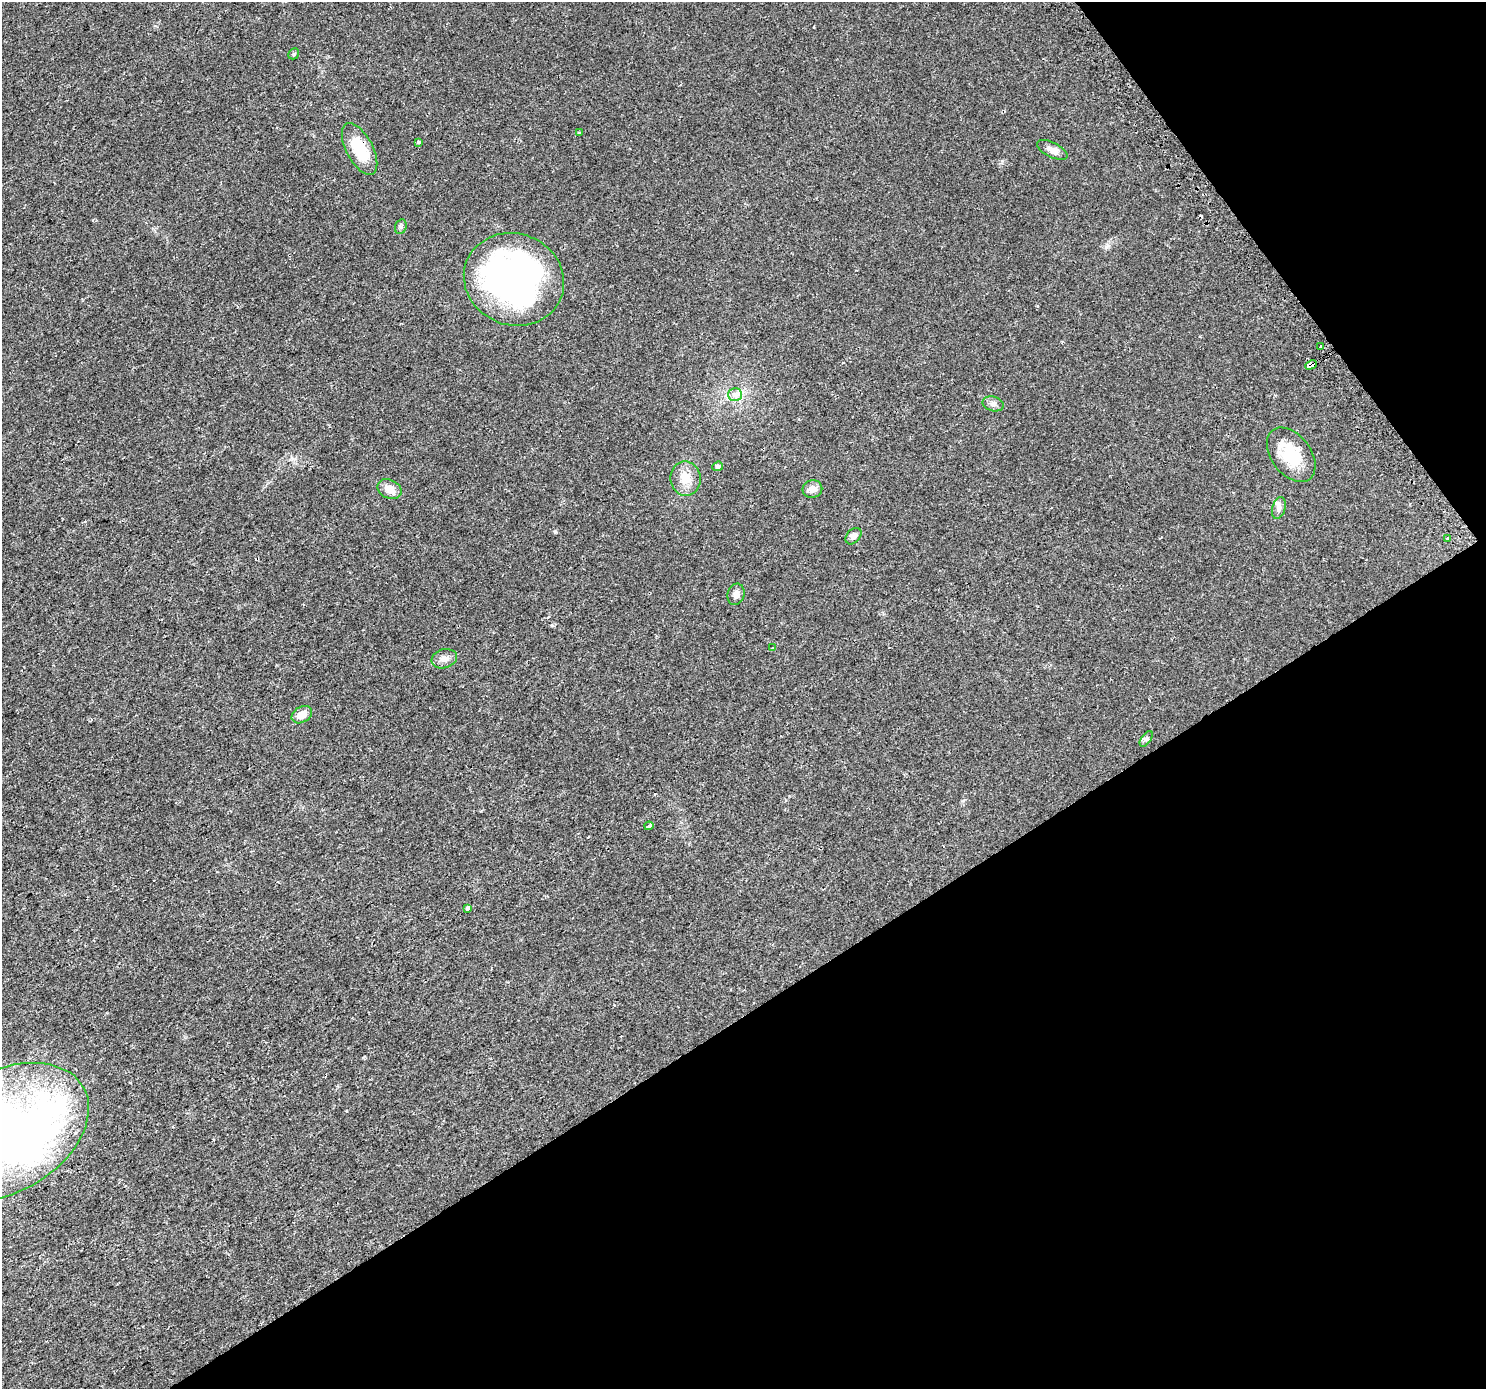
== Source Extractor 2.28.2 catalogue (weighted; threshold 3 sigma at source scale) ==
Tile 12 of 4 x 4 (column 4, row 3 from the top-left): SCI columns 4486-5969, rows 1604-2990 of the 6001 x 5911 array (HDU 1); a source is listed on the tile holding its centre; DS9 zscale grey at full resolution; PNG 1488 x 1391 px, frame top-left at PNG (2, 2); each listed source drawn as its Kron ellipse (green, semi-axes under 4 px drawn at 4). Shown black and unused: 33% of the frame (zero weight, under 2 of 3 exposures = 2% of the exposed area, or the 3 px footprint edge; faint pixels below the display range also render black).
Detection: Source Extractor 2.28.2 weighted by HDU 2 'WHT'; one run over the whole footprint, this tile lists its part. Background 0.0184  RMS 0.0036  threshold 0.016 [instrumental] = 3 sigma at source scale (4.5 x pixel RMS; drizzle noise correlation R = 1.50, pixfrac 1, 0.0396/0.0396 arcsec/px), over >= 5 px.
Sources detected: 32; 2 inside a brighter object's white glare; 2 cosmic-ray / hot-pixel residue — neither listed nor drawn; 1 inside a brighter listed object's ellipse — not listed separately; the other 27 listed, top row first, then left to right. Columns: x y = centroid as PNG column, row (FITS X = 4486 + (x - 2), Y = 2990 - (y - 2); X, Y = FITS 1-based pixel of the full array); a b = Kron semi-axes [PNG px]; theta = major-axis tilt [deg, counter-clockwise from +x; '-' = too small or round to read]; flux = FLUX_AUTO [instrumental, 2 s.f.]
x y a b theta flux
294 54 6 5 - 0.52
580 132 4 2 - 0.31
418 142 4 3 - 1.4
360 149 28 13 -62 14
1052 150 16 7 -26 2.5
401 227 7 5 70 0.72
514 279 51 46 -22 120
1321 347 3 3 - 0.66
1311 365 6 3 28 71
735 395 7 6 - 1.3
993 404 11 7 -15 1.3
1291 455 31 19 -53 13
718 466 5 4 - 0.98
685 478 17 15 -81 5.4
390 489 12 9 -26 3.4
812 489 10 8 11 2.5
1279 508 11 6 74 1.3
853 536 9 6 48 1.7
1448 538 4 3 - 0.61
736 594 11 8 75 1.9
773 648 3 2 - 0.58
444 659 13 9 15 2.2
302 715 11 8 30 3.5
1146 739 9 4 54 0.83
649 826 4 3 - 3
468 908 4 3 - 33
3 1132 92 60 29 240
Overlapping masked pixels (flux is a lower limit): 2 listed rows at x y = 360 149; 1311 365
Isophote crosses this tile's border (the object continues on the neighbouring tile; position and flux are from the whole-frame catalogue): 1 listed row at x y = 3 1132
Unlisted compact peaks at least as high as the median listed source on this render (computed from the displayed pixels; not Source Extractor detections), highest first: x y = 555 532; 552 625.